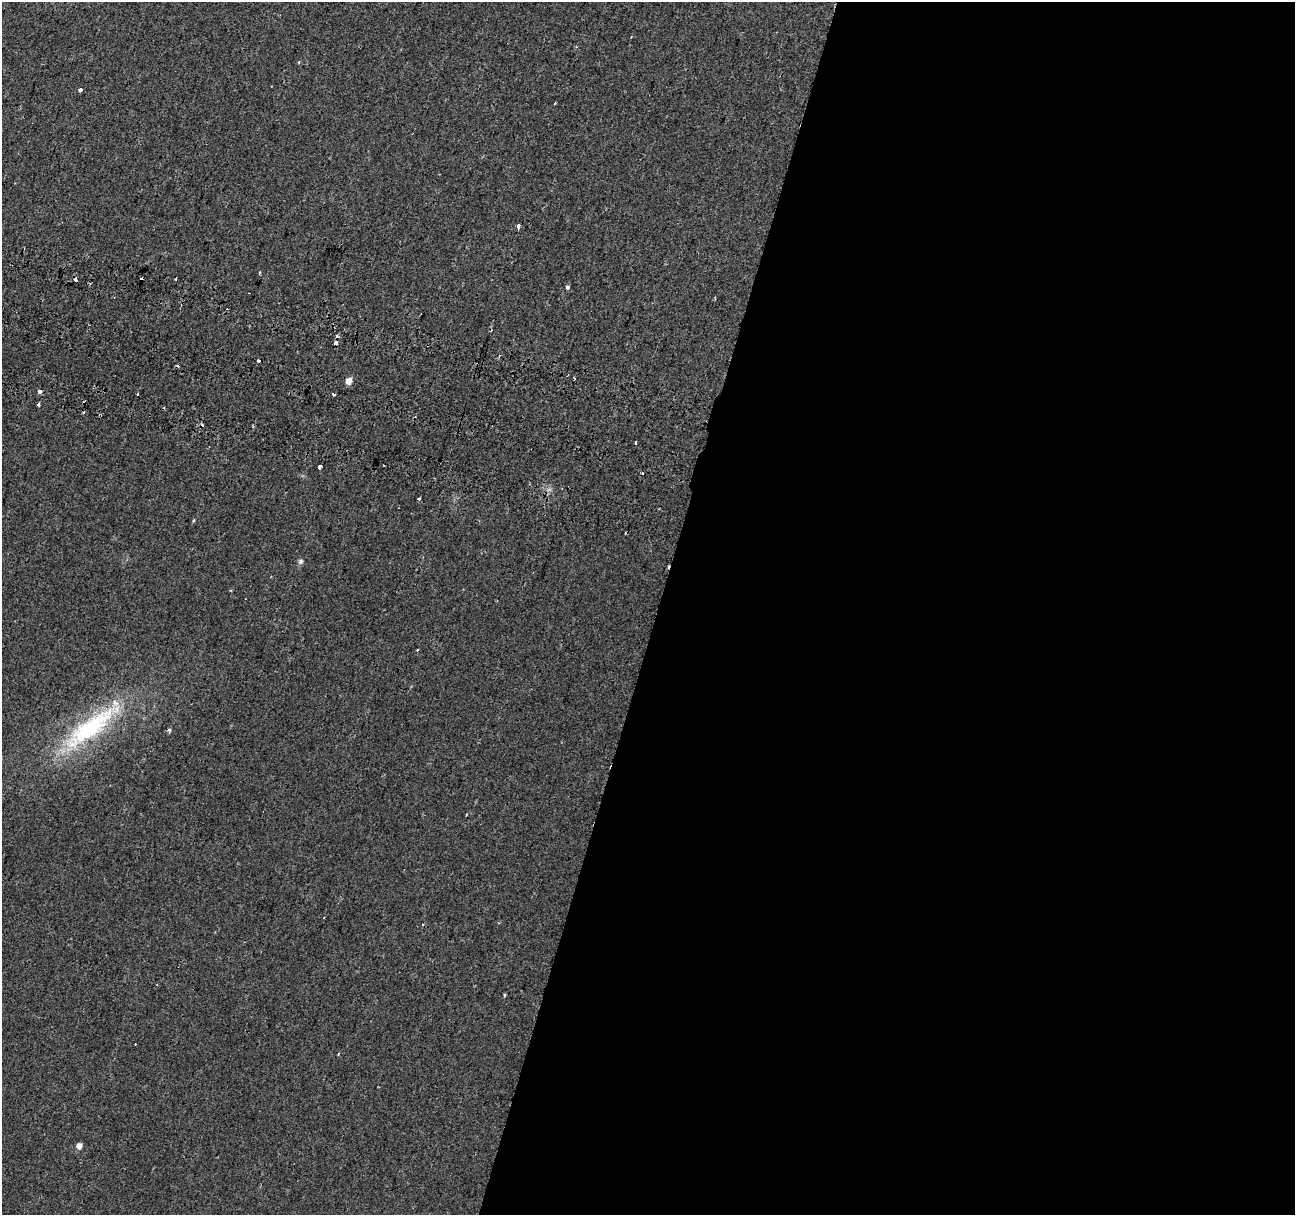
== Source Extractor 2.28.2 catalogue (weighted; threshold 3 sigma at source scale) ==
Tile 12 of 4 x 4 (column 4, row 3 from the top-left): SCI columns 3906-5198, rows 1552-2764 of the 5215 x 5469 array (HDU 1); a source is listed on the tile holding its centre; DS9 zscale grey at full resolution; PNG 1297 x 1217 px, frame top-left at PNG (2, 2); no overlay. Shown black and unused: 49% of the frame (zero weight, under 2 of 3 exposures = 3% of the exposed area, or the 3 px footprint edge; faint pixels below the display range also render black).
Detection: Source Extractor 2.28.2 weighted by HDU 2 'WHT'; one run over the whole footprint, this tile lists its part. Background 0.00835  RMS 0.0031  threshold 0.0138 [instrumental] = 3 sigma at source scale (4.5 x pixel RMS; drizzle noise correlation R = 1.50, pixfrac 1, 0.0396/0.0396 arcsec/px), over >= 5 px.
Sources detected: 34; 11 cosmic-ray / hot-pixel residue — not listed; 1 inside a brighter listed object's ellipse — not listed separately; the other 22 listed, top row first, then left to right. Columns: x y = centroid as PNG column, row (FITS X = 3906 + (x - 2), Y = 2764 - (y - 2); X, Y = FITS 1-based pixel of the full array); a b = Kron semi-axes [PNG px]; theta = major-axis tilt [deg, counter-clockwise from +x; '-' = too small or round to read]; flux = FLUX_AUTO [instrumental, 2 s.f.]
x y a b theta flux
80 90 3 3 - 3.8
555 103 3 2 - 0.26
518 226 3 3 - 3.5
259 273 5 3 - 0.26
568 287 4 3 - 2.4
336 343 3 3 - 4.8
259 361 3 3 - 1.6
349 381 5 5 - 3.3
39 391 4 3 - 1.6
333 394 4 3 - 2.5
83 413 3 2 - 0.77
100 415 4 3 - 0.4
635 442 3 2 - 0.42
384 466 2 2 - 0.26
320 467 3 3 - 3.3
419 498 3 3 - 0.52
193 520 3 3 - 0.6
301 561 7 6 - 0.76
90 727 92 24 37 38
504 995 5 3 - 0.33
338 1054 4 3 - 0.25
79 1146 6 5 - 1.8
Overlapping masked pixels (flux is a lower limit): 2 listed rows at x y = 259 361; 100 415